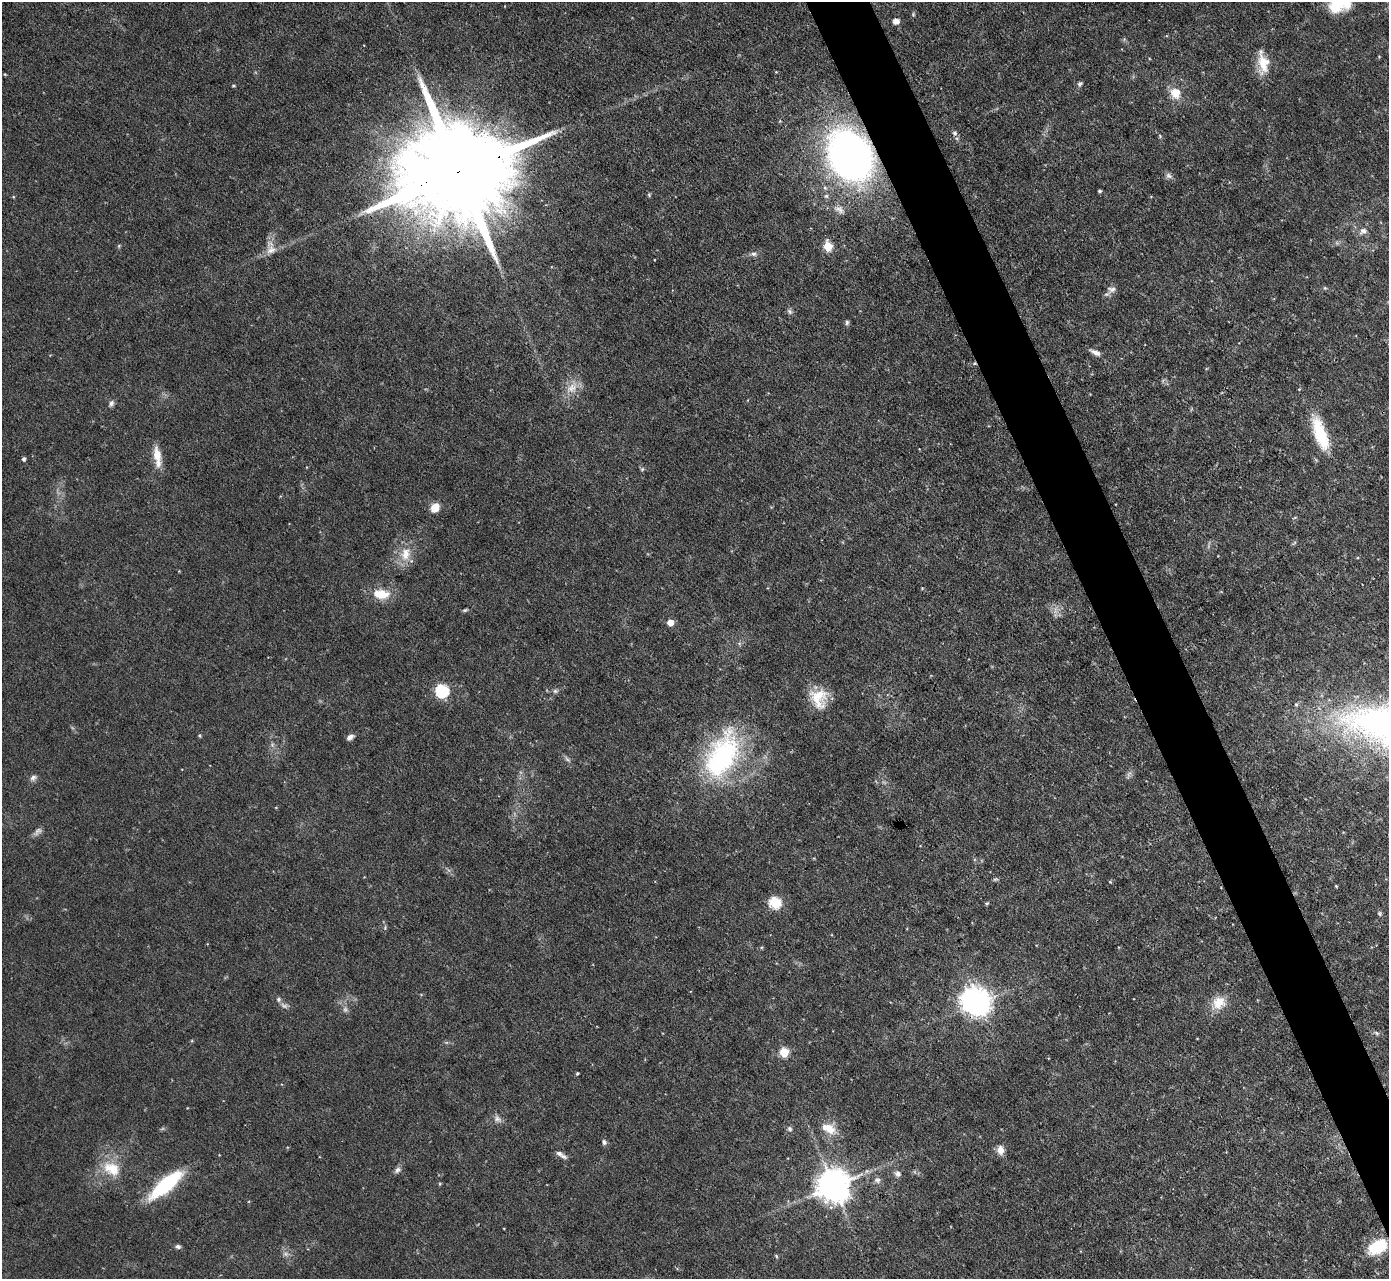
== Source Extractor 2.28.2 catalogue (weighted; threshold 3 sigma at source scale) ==
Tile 6 of 4 x 4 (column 2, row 2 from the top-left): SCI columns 1389-2775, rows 2703-3979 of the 5551 x 5536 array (HDU 1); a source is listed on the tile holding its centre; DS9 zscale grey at full resolution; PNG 1391 x 1281 px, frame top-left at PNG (2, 2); no overlay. Shown black and unused: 4% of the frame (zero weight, under 3 of 4 exposures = <1% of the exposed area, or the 3 px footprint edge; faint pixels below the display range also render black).
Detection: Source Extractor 2.28.2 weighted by HDU 2 'WHT'; one run over the whole footprint, this tile lists its part. Background 0.0852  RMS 0.0051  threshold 0.0229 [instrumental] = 3 sigma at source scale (4.5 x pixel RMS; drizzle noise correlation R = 1.50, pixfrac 1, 0.05/0.05 arcsec/px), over >= 5 px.
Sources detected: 87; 4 too faint to see at this stretch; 1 inside a brighter object's white glare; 1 cosmic-ray / hot-pixel residue — not listed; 2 inside a brighter listed object's ellipse — not listed separately; the other 79 listed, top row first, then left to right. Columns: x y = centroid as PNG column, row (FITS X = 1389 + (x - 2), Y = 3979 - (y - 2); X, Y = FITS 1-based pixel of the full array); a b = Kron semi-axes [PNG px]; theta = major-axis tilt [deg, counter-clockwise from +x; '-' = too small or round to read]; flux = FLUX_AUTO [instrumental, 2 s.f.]
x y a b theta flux
1339 3 25 18 21 26
896 21 7 6 - 2.7
1379 57 4 3 - 0.38
1262 63 35 11 -81 11
5 74 4 4 - 0.47
1080 84 7 5 46 1.1
233 86 6 3 0 0.58
1175 93 14 12 -55 8
955 133 7 6 - 1.4
850 156 34 26 -60 360
460 171 52 22 20 21000
1169 176 9 7 -44 1.9
1100 191 4 3 - 0.8
649 195 5 4 - 0.68
13 197 5 3 - 0.49
839 210 15 9 -36 3.7
1363 231 10 8 25 2.9
119 246 5 4 - 0.64
828 246 6 5 - 21
271 250 15 13 21 5.4
753 254 9 6 0 1.6
1325 288 5 4 - 0.65
1111 289 12 9 21 2.8
790 311 8 6 -68 1.3
847 322 7 5 90 1
1096 352 14 6 -25 3.1
572 388 18 13 40 7.3
1299 389 4 4 - 0.43
111 403 9 6 70 1.6
1320 434 41 14 -71 25
157 456 26 8 -83 8.2
24 459 5 4 - 1.2
642 469 6 5 - 0.8
435 508 10 9 - 6.6
1294 543 8 4 45 0.71
405 554 21 13 75 9.4
381 594 24 13 -4 10
465 610 6 4 15 0.74
670 622 5 5 - 7.6
442 691 7 6 - 66
555 691 6 6 - 1.1
819 698 24 20 -79 14
1296 704 6 5 - 0.86
200 736 5 3 - 0.52
350 737 8 5 33 2.1
722 756 60 32 64 87
567 759 9 4 -36 1.3
1129 775 11 4 70 1.5
33 778 10 8 39 1.9
995 879 8 3 13 0.84
1336 886 4 3 - 0.5
775 902 6 6 - 52
987 903 4 4 - 0.72
1380 913 6 5 - 0.9
385 928 8 3 85 0.83
278 999 6 6 - 1.3
978 1003 9 7 69 470
1219 1003 19 16 39 9.6
345 1009 7 6 - 1.4
1376 1033 8 5 -28 1.2
784 1052 5 5 - 23
577 1073 4 3 - 0.69
497 1119 12 9 -39 2.7
829 1128 21 12 -26 8.2
789 1129 7 7 - 1.3
604 1142 7 5 -58 1.4
1000 1150 11 9 -79 3.8
559 1153 9 6 -25 1.9
112 1169 26 18 -28 14
398 1170 10 7 35 1.8
898 1174 9 8 - 2.2
877 1180 8 8 - 2
166 1184 41 12 40 40
440 1184 5 3 - 0.5
833 1186 10 10 - 1100
178 1246 7 5 -4 1.3
1378 1247 18 11 28 23
285 1254 7 6 - 1.6
776 1256 5 4 - 0.62
Overlapping masked pixels (flux is a lower limit): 3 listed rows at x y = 850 156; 460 171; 978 1003
Isophote crosses this tile's border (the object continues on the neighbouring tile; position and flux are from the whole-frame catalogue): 1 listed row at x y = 1339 3